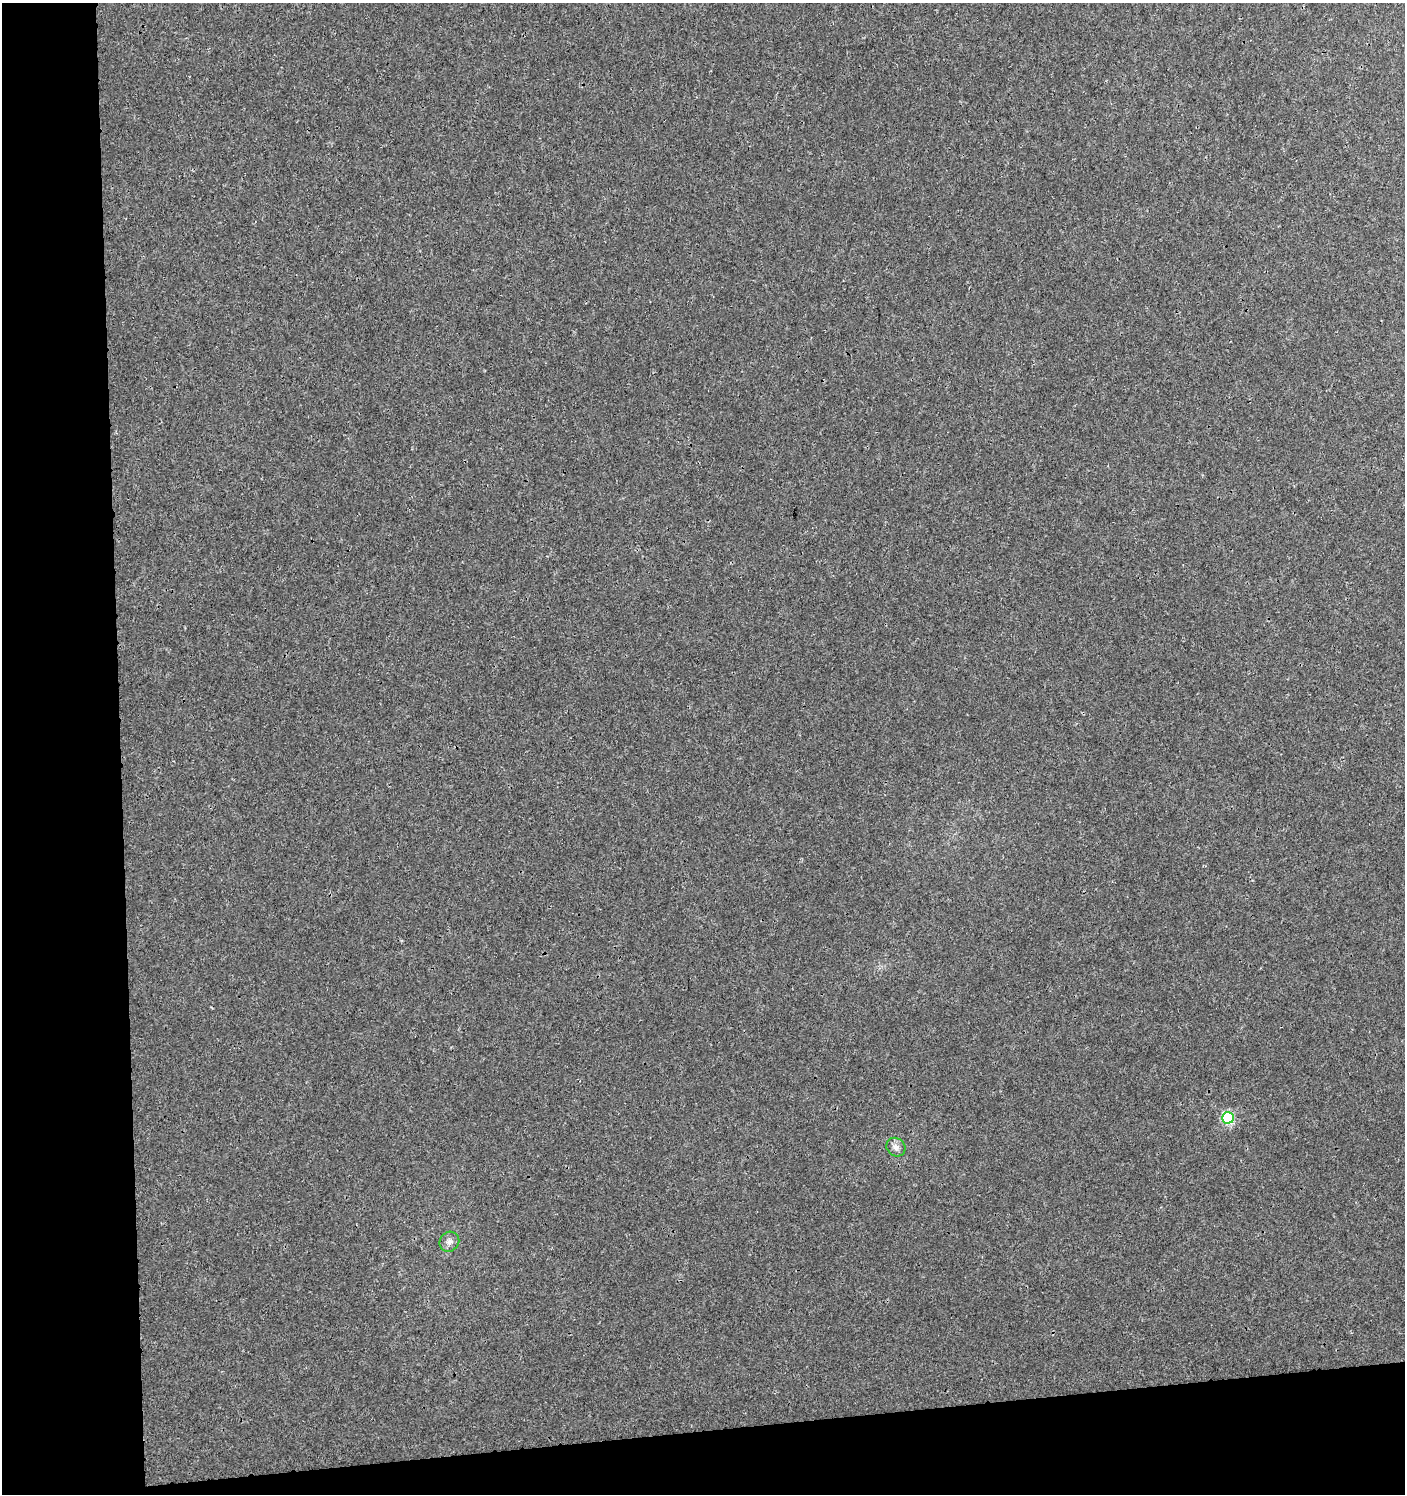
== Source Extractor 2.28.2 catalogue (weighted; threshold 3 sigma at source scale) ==
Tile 7 of 3 x 3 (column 1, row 3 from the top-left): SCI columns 9-1411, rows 46-1537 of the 4271 x 4564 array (HDU 1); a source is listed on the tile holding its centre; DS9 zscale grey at full resolution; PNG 1407 x 1496 px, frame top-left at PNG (2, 3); each listed source drawn as its Kron ellipse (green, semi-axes under 4 px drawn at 4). Shown black and unused: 13% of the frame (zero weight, under 3 of 4 exposures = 4% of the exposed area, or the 3 px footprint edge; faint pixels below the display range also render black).
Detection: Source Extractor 2.28.2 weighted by HDU 2 'WHT'; one run over the whole footprint, this tile lists its part. Background 0.00163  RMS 0.0022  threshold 0.00983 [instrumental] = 3 sigma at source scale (4.5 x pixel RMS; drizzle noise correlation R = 1.50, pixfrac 1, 0.0396/0.0396 arcsec/px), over >= 5 px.
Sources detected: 3; all 3 listed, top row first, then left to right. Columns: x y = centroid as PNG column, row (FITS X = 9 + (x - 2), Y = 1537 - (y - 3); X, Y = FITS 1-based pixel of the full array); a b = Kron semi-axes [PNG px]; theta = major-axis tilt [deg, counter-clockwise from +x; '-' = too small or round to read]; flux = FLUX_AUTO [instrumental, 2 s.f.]
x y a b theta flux
1228 1118 6 6 - 22
896 1147 10 8 -42 1.1
449 1242 10 9 - 1.1